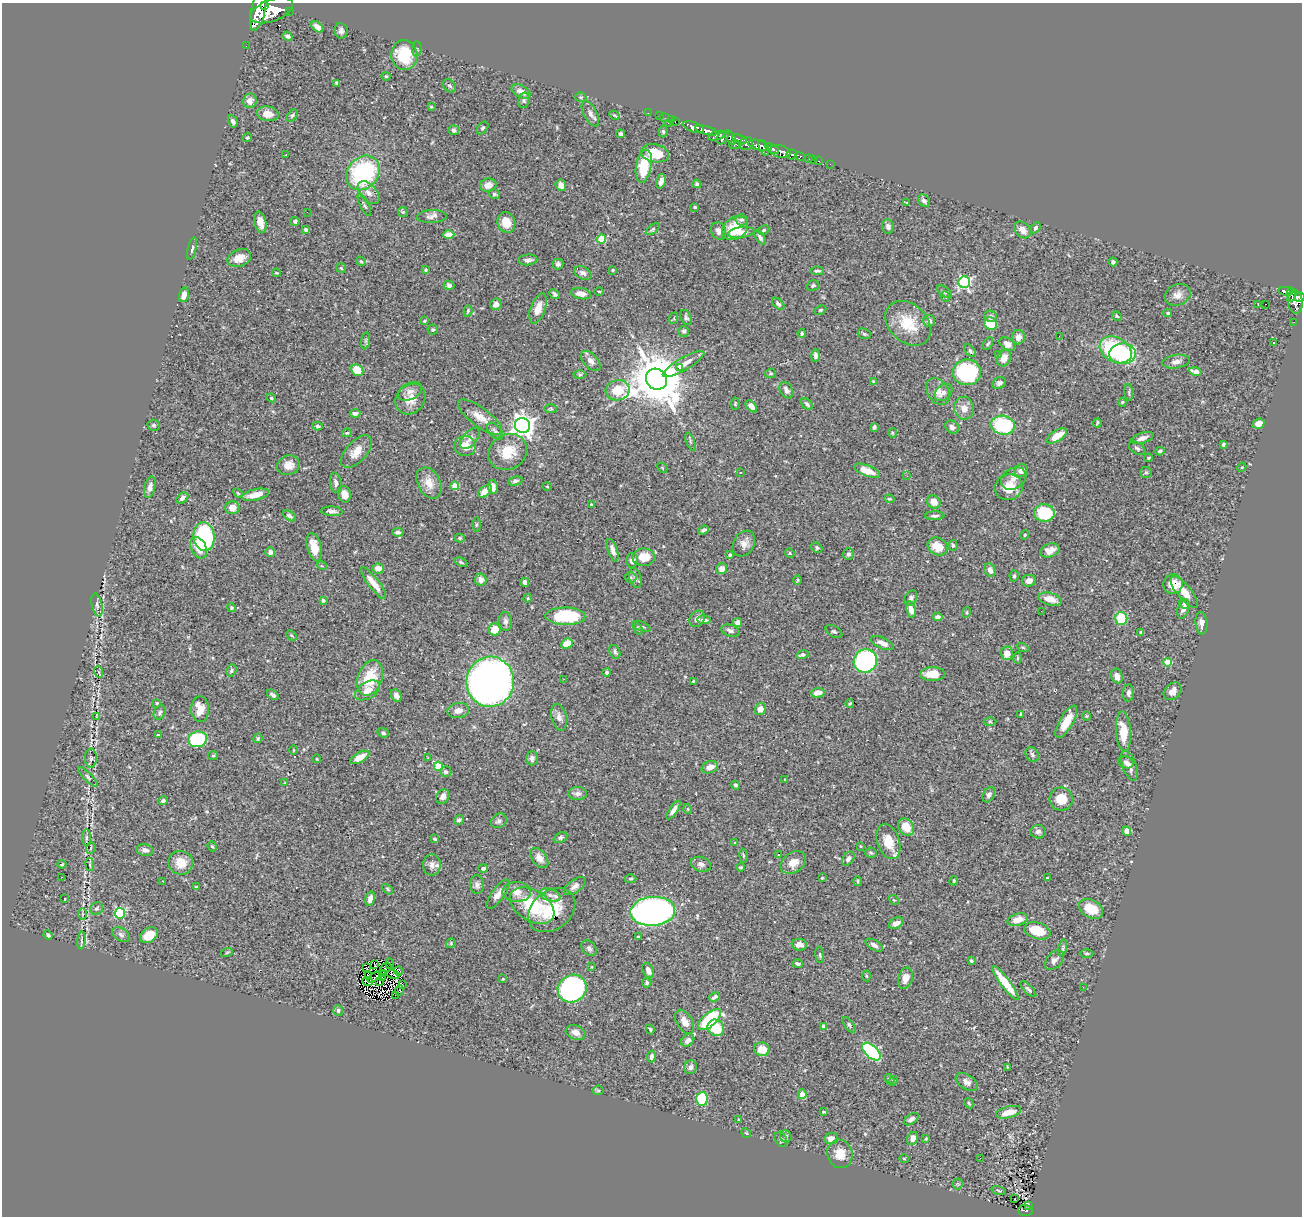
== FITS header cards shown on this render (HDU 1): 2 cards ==
NAXIS1  =                 1300
NAXIS2  =                 1214

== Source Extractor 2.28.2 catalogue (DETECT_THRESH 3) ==
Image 1300 x 1214 px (HDU 1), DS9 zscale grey, 1 PNG px = 1 image px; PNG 1304 x 1218 px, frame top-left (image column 1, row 1214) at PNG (2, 3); each listed source drawn as its Kron ellipse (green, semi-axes under 4 px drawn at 4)
Background 0.529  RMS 0.026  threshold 0.0766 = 3 sigma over >= 5 px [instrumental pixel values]
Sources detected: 486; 1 with non-positive FLUX_AUTO (blend fragments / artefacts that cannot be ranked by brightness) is neither listed nor drawn; the other 485 listed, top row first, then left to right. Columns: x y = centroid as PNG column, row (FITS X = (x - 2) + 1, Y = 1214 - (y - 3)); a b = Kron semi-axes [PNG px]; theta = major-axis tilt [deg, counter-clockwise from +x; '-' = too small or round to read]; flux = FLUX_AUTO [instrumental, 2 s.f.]
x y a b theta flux
264 6 3 2 - 360
258 10 21 7 78 2800
272 10 22 11 21 4200
289 11 3 3 - 53
317 27 7 4 -42 8.8
341 31 8 6 -81 5.8
288 36 5 3 - 5.3
246 46 2 2 - 2.9
417 49 7 4 87 3.1
404 55 15 13 -85 68
386 76 4 4 - 1.8
336 83 3 3 - 2.2
449 86 7 5 -49 3.2
521 92 10 6 -29 11
581 97 6 4 -18 2.3
524 100 8 5 76 3.5
250 101 7 6 - 11
431 107 3 3 - 1.5
648 113 2 2 - 5.1
268 114 11 7 -8 14
590 114 14 6 -62 7.5
614 115 5 3 - 1.7
292 116 7 4 54 2.7
659 116 2 2 - 7.3
664 118 4 2 - 15
671 120 2 2 - 10
233 121 6 4 -60 5.1
675 121 3 2 - 20
668 123 2 2 - 32
694 127 11 5 -19 1100
482 128 7 5 50 2.8
454 130 5 5 - 3.6
706 130 11 4 -16 810
663 131 6 4 -85 2.9
621 134 4 4 - 3.1
717 136 9 3 17 310
247 138 5 4 - 2.2
723 138 7 5 53 370
731 138 8 4 -57 260
739 139 7 3 -20 250
746 144 7 6 - 630
735 145 6 3 4 100
759 145 10 5 -15 1200
764 148 8 3 -66 430
772 149 7 3 -28 140
780 152 10 6 -13 620
655 153 14 9 -11 40
791 154 5 5 - 230
286 155 2 2 - 1.2
800 156 5 3 - 110
809 159 4 3 - 33
813 160 2 2 - 4.3
819 161 3 2 - 3
830 164 2 2 - 3.7
644 166 17 7 79 58
363 173 19 15 49 200
661 181 7 4 74 8.3
697 184 4 4 - 3.3
488 185 8 6 12 13
561 185 6 5 - 12
368 193 13 8 -48 12
494 194 6 4 -13 3.1
924 201 7 5 -48 5.1
907 203 3 3 - 1.5
364 205 12 3 -62 3.1
695 207 3 3 - 2.8
307 212 2 2 - 8.2
403 212 5 5 - 2.3
432 217 15 6 2 7.5
742 220 6 5 - 3.6
295 221 4 4 - 3
260 222 11 6 -78 14
506 222 10 8 -70 24
888 226 7 6 - 5.9
735 228 14 11 35 50
1035 228 6 4 57 3.2
653 229 8 4 36 2.9
306 230 4 4 - 4.8
764 230 6 4 28 2.2
1022 230 9 7 -47 13
719 231 9 7 -65 6.9
741 232 13 5 8 11
449 235 5 4 - 36
760 237 8 4 -57 4
602 239 4 4 - 64
192 249 11 3 76 3.8
239 258 12 8 22 17
528 260 9 5 5 6.7
361 261 5 4 - 2.2
1113 262 4 3 - 3.8
558 264 5 5 - 4.3
341 268 5 4 - 2.2
426 270 3 3 - 1.7
613 270 3 3 - 2.9
817 271 7 3 -5 3.1
277 273 4 3 - 1.8
583 273 9 6 -29 6.8
964 282 6 5 - 240
449 285 5 5 - 4.7
813 285 6 5 - 2.8
599 291 5 3 - 1.6
1286 291 7 4 -10 170
945 292 9 4 -37 3.7
555 294 6 4 -41 3.7
581 294 10 5 -10 12
1291 294 7 3 -85 130
184 295 7 5 77 10
1178 295 13 10 24 13
946 297 5 3 - 1.5
1300 297 5 4 - 260
1295 302 12 7 -82 440
496 304 6 5 - 7.8
778 304 7 4 -43 4.5
1265 304 3 2 - 1700
1258 305 3 2 - 61
538 309 16 7 70 19
821 310 6 4 26 2.5
468 311 6 3 71 2
1168 313 4 3 - 2.2
990 316 6 5 - 3.9
1117 316 5 4 - 2.2
686 317 8 5 -63 3.5
674 318 6 3 72 1.6
424 321 3 3 - 2.4
929 321 6 6 - 7.9
1294 322 2 2 - 3.6
908 323 26 19 -44 50
991 324 7 6 - 50
433 330 5 5 - 2.6
684 331 5 5 - 3.5
802 333 4 3 - 2.7
864 334 7 5 -21 2.6
1059 336 2 2 - 0.87
1018 337 7 6 - 11
366 341 8 4 82 3
1273 343 2 2 - 1.3
988 344 7 4 60 2.8
1007 344 9 5 -33 11
1116 350 17 12 -29 150
970 351 7 4 -52 3
998 354 3 2 - 1.5
1122 354 13 10 5 120
815 355 6 4 88 5.7
1004 358 8 6 65 13
591 361 12 7 -46 8.5
1176 362 14 6 8 9.8
683 364 23 6 30 19
679 368 4 3 - 4
357 370 6 5 - 36
1195 371 6 4 -13 18
967 372 14 13 - 190
771 373 5 5 - 2.5
580 375 6 4 1 2.6
657 379 11 10 - 11000
873 381 3 3 - 1.2
999 383 7 5 30 4.6
618 390 12 10 13 34
786 390 9 6 -57 8
410 391 13 8 28 9.9
938 391 14 10 -56 12
943 392 10 7 40 6.6
1129 392 8 3 -85 2.7
271 398 5 4 - 2.1
410 399 16 14 46 24
1122 402 4 3 - 1.8
735 404 6 4 85 2
807 404 7 4 -45 4.6
751 406 7 4 -47 9.8
964 408 11 10 - 14
551 409 6 3 -1 1.7
355 413 5 4 - 4.9
480 417 26 9 -36 21
1097 423 4 3 - 2.1
1259 424 6 5 - 12
154 425 6 5 - 3.3
522 425 8 7 - 1200
1003 425 12 9 -10 120
318 426 5 4 - 3
874 427 4 3 - 2.9
952 427 7 6 - 6.3
495 431 10 6 -46 5.3
347 433 5 3 - 1.9
892 433 5 3 - 1.6
1057 436 11 5 32 23
1142 438 11 5 18 9.2
470 439 13 7 48 8.4
690 442 9 3 -69 2.4
1223 444 3 3 - 2.6
465 446 10 10 - 23
1137 448 9 5 -31 4
356 451 20 10 48 21
1160 451 4 4 - 4.7
508 452 20 17 31 44
1149 458 4 3 - 1.8
288 465 11 9 21 15
1242 467 4 3 - 1.4
662 468 6 3 -45 1.6
867 471 14 5 -21 26
1021 471 7 6 - 10
740 472 3 2 - 3
1146 472 6 5 - 3
907 476 3 3 - 2
1014 478 13 10 32 12
515 481 7 3 12 3.8
336 483 10 5 -81 6.2
429 483 17 11 -64 21
455 486 4 4 - 35
547 486 4 3 - 1.4
150 487 11 5 77 7.9
493 487 7 4 -79 13
1009 487 14 13 - 28
485 491 8 5 39 18
238 493 6 3 -45 1.9
344 494 8 6 -77 13
255 495 14 5 13 23
182 498 6 4 35 5.9
889 499 5 3 - 1.6
934 502 7 6 - 15
591 504 3 2 - 1.3
232 508 7 6 - 16
332 511 11 4 -3 5.9
1044 513 10 8 -6 80
289 516 7 4 -33 4.2
935 516 9 4 2 5
477 525 7 3 89 2.3
704 530 5 3 - 3.5
398 532 5 3 - 4.9
1025 535 4 4 - 1.8
204 537 14 10 -83 230
460 538 5 4 - 2.4
744 543 14 10 59 12
953 545 5 4 - 3
314 547 14 7 -76 24
938 547 10 8 -31 26
199 548 11 7 -63 22
817 548 6 5 - 3
613 550 12 4 -73 8.4
1050 550 10 6 19 13
270 552 5 5 - 8.1
790 553 5 4 - 1.8
848 554 6 5 - 4
730 555 4 3 - 2.9
644 557 11 8 1 28
632 560 7 6 - 8.4
461 562 6 4 -22 2.7
322 566 5 3 - 1.7
378 568 6 5 - 12
722 569 5 5 - 11
990 570 7 5 -65 8.9
1014 576 5 4 - 3.7
631 577 6 5 - 3.1
635 578 10 6 -73 5.2
481 580 6 5 - 12
798 580 5 3 - 1.7
1029 581 7 6 - 10
525 582 4 4 - 9.2
373 583 19 5 -52 20
1173 584 10 9 - 23
1184 592 19 7 -51 22
528 598 4 3 - 1.6
911 598 8 6 60 5.1
1050 599 12 6 -14 18
323 600 4 4 - 4.8
1184 604 5 3 - 2.4
97 605 11 5 -78 5.4
232 608 4 4 - 2.1
1183 609 10 5 73 9.5
911 610 8 5 -79 16
1041 611 2 2 - 1.7
967 612 5 3 - 1.9
565 616 20 8 -1 110
938 617 5 4 - 6.1
1121 618 6 6 - 56
697 619 9 7 53 7.5
704 620 7 4 -4 6.5
505 621 9 6 -84 5.8
738 622 4 4 - 11
1201 623 11 6 -84 8.1
641 626 10 4 -21 3.7
495 629 6 6 - 29
638 629 6 4 -65 2.2
730 631 9 5 -17 7.1
834 632 9 5 -30 3.7
1141 632 4 4 - 1.9
292 635 6 4 -43 2.5
567 643 6 5 - 24
882 643 12 5 -24 11
1023 647 6 4 -19 2.3
615 652 7 5 -65 4
1007 653 7 6 - 12
803 655 6 4 15 4.9
1018 658 6 4 90 2.3
865 661 12 11 - 290
1167 662 4 4 - 42
231 670 6 4 72 3.6
99 672 6 3 -70 2.6
606 672 4 4 - 3
932 674 12 7 2 25
1117 676 7 5 -70 14
370 678 18 12 69 56
564 679 2 2 - 3.1
693 681 3 2 - 1.6
490 682 25 23 84 950
367 690 13 8 31 17
1173 691 10 7 46 9.3
818 693 7 5 5 13
1128 693 8 5 86 5.3
273 695 7 4 -38 5
396 696 7 5 -61 6.4
157 703 3 3 - 1.6
850 703 4 3 - 1.8
200 709 13 9 -90 26
760 709 6 5 - 11
458 711 11 7 9 12
160 712 7 5 62 4
1021 714 3 2 - 2
1087 716 4 4 - 1.8
97 717 4 2 - 1.5
559 717 13 7 -77 9.3
990 721 6 4 0 2.2
1066 722 18 6 60 30
1123 732 20 7 -86 35
383 733 6 4 -20 3.5
158 735 3 2 - 1.5
258 738 5 4 - 3.1
198 739 9 8 - 140
293 750 4 3 - 1.3
1032 755 8 6 -57 4.6
213 756 5 4 - 2.1
360 757 10 5 29 20
91 758 9 6 90 4.9
428 758 4 2 - 1.3
532 758 7 5 89 5.4
317 759 4 3 - 1.3
1126 762 8 6 -14 6.3
1129 765 16 7 -70 10
438 766 5 4 - 78
710 767 8 6 20 13
446 772 5 5 - 4.7
88 777 13 4 -46 4.5
785 779 3 3 - 3.8
285 783 4 3 - 1.4
736 785 4 4 - 3.1
577 794 9 6 1 6.6
989 795 8 5 59 5.1
443 796 8 6 57 8
1061 799 11 11 - 27
163 801 4 4 - 4.9
688 809 5 3 - 1.3
673 810 11 4 57 8.2
459 820 5 4 - 4.3
499 821 8 6 34 4.9
906 827 9 7 -51 22
1127 831 4 4 - 16
1038 832 7 6 - 5.9
86 838 8 4 -90 3.1
560 838 7 5 26 3.7
435 839 4 3 - 2.2
888 842 18 11 -71 31
735 843 3 2 - 1.3
212 846 5 4 - 2.6
860 846 3 2 - 1.2
91 848 6 3 69 1.7
145 850 8 6 -7 8.1
871 853 6 5 - 2.6
778 855 3 2 - 1.7
743 856 7 3 -81 1.9
539 858 11 7 -53 13
848 859 8 5 54 5.6
181 863 13 11 -25 26
793 863 14 10 33 19
62 864 4 4 - 1.7
90 864 6 3 -82 2.3
701 864 10 7 -18 7.6
432 865 11 8 89 9.6
741 867 4 3 - 2
483 868 5 4 - 4
62 877 2 2 - 0.45
822 878 3 3 - 1.3
1047 878 3 3 - 1.7
630 879 6 4 1 2.6
162 881 3 2 - 1.7
857 881 5 3 - 2.5
954 881 5 3 - 2
477 884 9 7 -85 5.9
575 886 13 6 36 7.8
197 887 3 2 - 2.1
388 889 6 4 -47 2.1
517 892 14 10 -1 17
498 894 17 6 54 11
550 895 11 6 -16 9
65 899 3 2 - 1.8
370 899 7 4 75 9.7
894 900 5 4 - 2
532 906 24 15 -32 82
97 908 7 6 - 3.7
1091 909 13 9 -27 38
552 910 26 19 38 62
653 911 22 14 4 680
120 913 5 5 - 130
83 914 6 4 -89 2.2
1018 920 10 6 16 19
896 923 8 5 28 10
1037 931 13 8 -16 46
48 935 5 3 - 3
121 935 10 6 -34 5.5
149 935 10 7 32 34
638 937 3 3 - 2.1
81 941 9 3 84 2.4
451 943 5 4 - 2.1
799 945 7 6 - 11
874 945 9 5 -30 7
589 948 9 6 -47 5
1063 948 8 3 77 2.9
227 952 6 4 20 2.2
1087 953 7 3 -1 2
820 955 8 3 -85 2.5
1054 960 11 7 47 6.9
971 961 4 4 - 2.9
390 964 5 2 - 1.8
798 964 5 4 - 4.4
375 965 4 2 - 0.85
592 967 4 2 - 1.1
367 968 2 2 - 1.2
386 968 5 2 - 1.9
398 971 5 3 - 0.52
648 971 8 5 -66 9.2
383 973 2 2 - 0.67
369 975 3 2 - 2.3
393 975 7 2 -12 0.86
866 976 5 3 - 1.9
375 977 8 2 34 1.1
382 978 3 2 - 1.5
905 978 11 7 74 14
503 979 4 3 - 1.2
379 981 3 2 - 1.8
367 982 5 2 - 0.36
647 983 5 4 - 3.5
1005 983 21 4 -53 45
402 985 3 2 - 3.7
1083 987 3 2 - 2
572 989 15 13 31 490
1028 989 10 3 -45 3.6
400 991 5 3 - 1.5
396 995 3 2 - 1.8
714 997 6 3 28 4.2
338 1010 5 5 - 4.3
710 1020 14 6 41 140
685 1022 13 7 -59 16
849 1025 9 4 -55 3.3
824 1026 4 4 - 14
716 1028 9 8 - 49
650 1029 5 2 - 1.9
576 1032 10 7 -20 11
688 1040 7 5 40 9.4
762 1049 8 6 -13 23
871 1052 11 6 -43 200
651 1057 6 4 81 5.6
690 1067 7 6 - 5.7
1007 1067 4 2 - 1.5
889 1079 5 4 - 2.2
893 1081 5 4 - 2.3
967 1082 12 7 -34 8.4
598 1090 5 4 - 2.3
802 1094 5 4 - 21
702 1099 7 6 - 82
969 1103 5 4 - 1.9
823 1112 3 3 - 1.9
1008 1112 13 5 14 24
911 1119 8 5 34 5.2
739 1120 3 3 - 3.2
746 1133 5 4 - 1.8
786 1136 6 6 - 4.6
831 1138 7 5 8 11
913 1138 7 5 63 9.6
781 1139 8 5 -63 5
926 1139 4 3 - 1.8
840 1154 14 12 -72 23
980 1158 2 2 - 14
904 1159 4 4 - 1.8
958 1184 5 5 - 2.4
998 1191 7 3 -19 2.2
1015 1199 3 2 - 2.7
1029 1206 3 3 - 6.6
1025 1210 7 5 -3 63
At the frame edge (FLAGS 8, measured only in part): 1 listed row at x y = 1300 297
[1 non-positive-flux detection neither listed nor drawn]